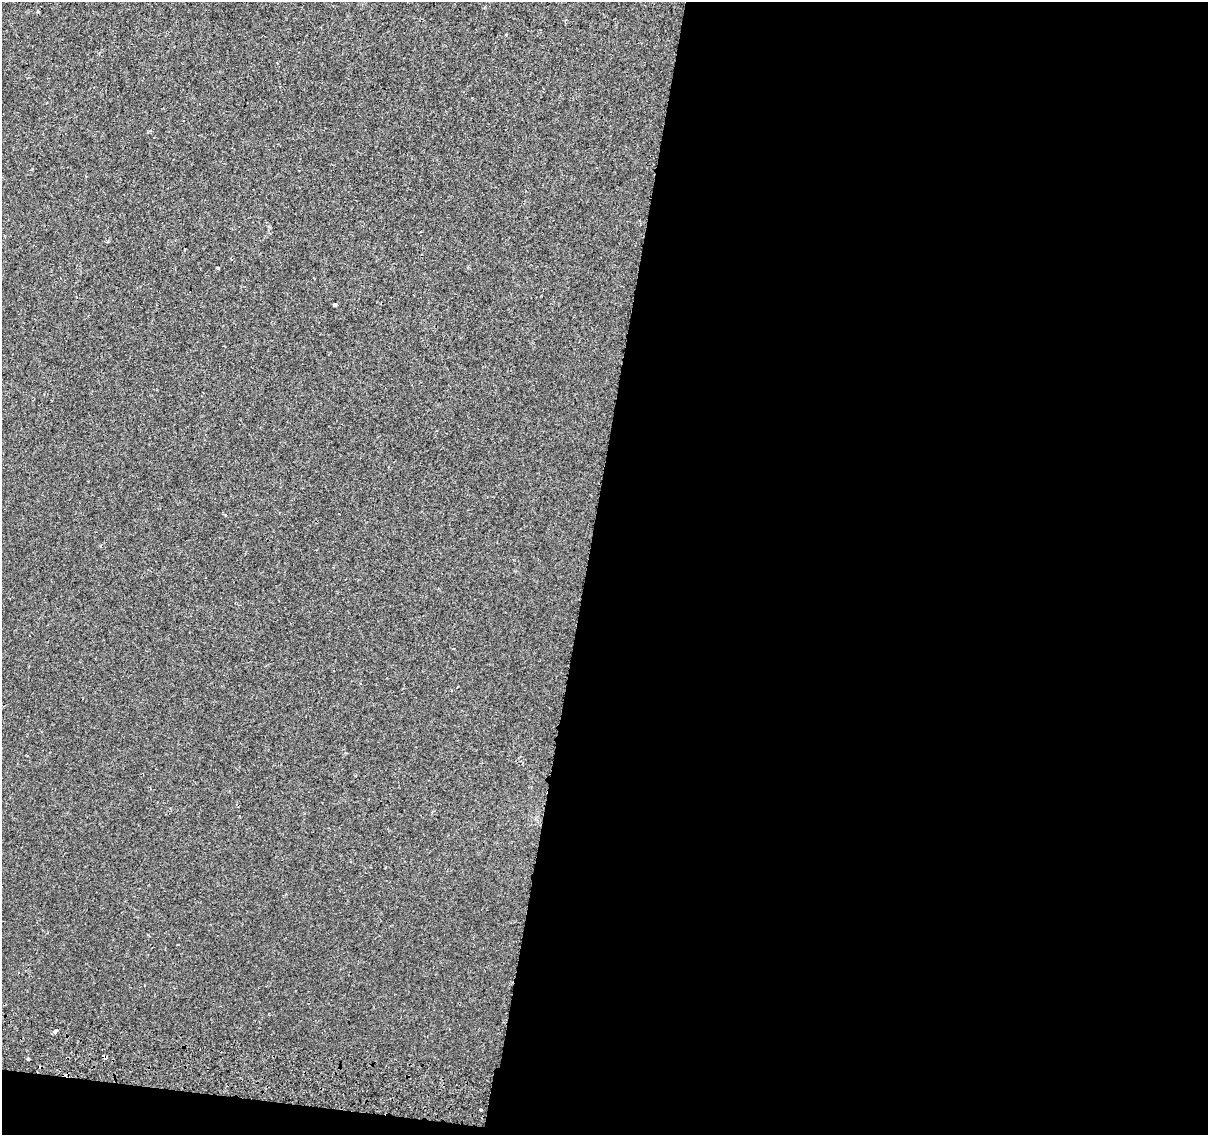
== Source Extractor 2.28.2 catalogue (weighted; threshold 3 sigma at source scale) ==
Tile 16 of 4 x 4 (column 4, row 4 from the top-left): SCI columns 3643-4848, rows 284-1416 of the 4868 x 5159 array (HDU 1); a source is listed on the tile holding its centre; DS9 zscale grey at full resolution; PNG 1210 x 1137 px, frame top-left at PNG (2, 2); no overlay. Shown black and unused: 53% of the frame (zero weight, under 2 of 3 exposures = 3% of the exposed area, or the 3 px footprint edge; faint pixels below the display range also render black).
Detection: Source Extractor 2.28.2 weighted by HDU 2 'WHT'; one run over the whole footprint, this tile lists its part. Background 1.45e-04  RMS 0.0039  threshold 0.0174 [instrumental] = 3 sigma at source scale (4.5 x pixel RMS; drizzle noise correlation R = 1.50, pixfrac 1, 0.0396/0.0396 arcsec/px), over >= 5 px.
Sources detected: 8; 2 cosmic-ray / hot-pixel residue — not listed; the other 6 listed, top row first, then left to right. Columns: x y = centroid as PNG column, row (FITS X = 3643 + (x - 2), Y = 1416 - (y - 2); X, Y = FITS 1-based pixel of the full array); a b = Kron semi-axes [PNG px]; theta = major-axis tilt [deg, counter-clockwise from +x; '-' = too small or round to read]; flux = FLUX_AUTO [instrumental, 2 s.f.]
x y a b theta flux
37 12 4 3 - 0.48
218 268 4 3 - 1.8
335 304 4 3 - 2.9
55 1031 4 3 - 3.6
105 1057 5 3 - 2.5
480 1110 3 3 - 1.3
Overlapping masked pixels (flux is a lower limit): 1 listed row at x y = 105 1057